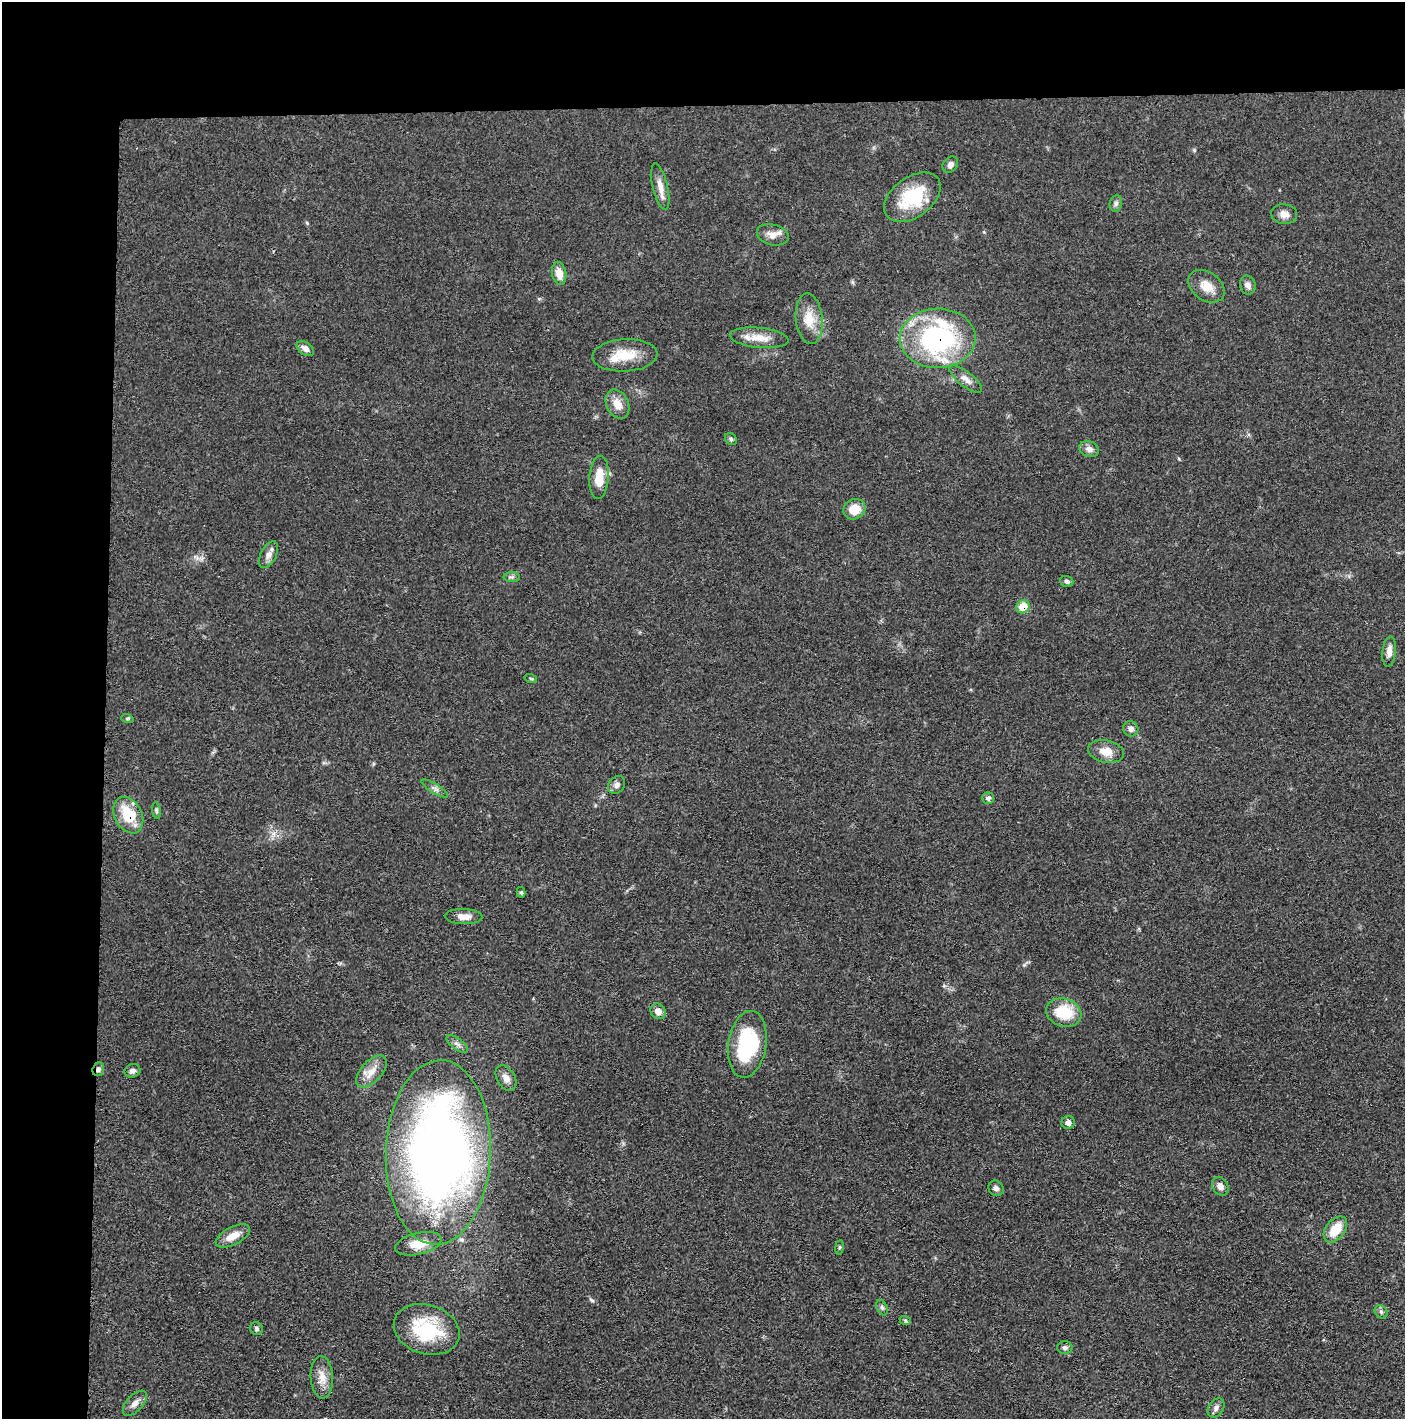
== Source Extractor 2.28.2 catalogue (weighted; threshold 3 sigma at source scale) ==
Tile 1 of 3 x 3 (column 1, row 1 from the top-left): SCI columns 13-1415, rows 2841-4257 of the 4235 x 4264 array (HDU 1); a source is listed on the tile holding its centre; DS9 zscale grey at full resolution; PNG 1407 x 1421 px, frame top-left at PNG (2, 2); each listed source drawn as its Kron ellipse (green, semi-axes under 4 px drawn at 4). Shown black and unused: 14% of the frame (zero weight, under 3 of 4 exposures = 1% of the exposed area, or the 3 px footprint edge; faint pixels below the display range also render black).
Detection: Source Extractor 2.28.2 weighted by HDU 2 'WHT'; one run over the whole footprint, this tile lists its part. Background 0.0475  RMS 0.0051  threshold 0.023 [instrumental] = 3 sigma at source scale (4.5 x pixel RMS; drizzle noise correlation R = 1.50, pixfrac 1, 0.05/0.05 arcsec/px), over >= 5 px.
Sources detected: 63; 2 inside a brighter listed object's ellipse — not listed separately; the other 61 listed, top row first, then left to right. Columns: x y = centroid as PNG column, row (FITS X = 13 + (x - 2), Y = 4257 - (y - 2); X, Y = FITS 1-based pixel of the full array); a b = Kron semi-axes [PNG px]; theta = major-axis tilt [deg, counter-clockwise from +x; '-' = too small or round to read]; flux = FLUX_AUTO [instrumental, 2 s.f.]
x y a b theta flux
950 165 8 7 - 2
660 187 23 7 -77 5.3
912 197 32 20 36 28
1116 203 8 6 75 1.5
1284 214 13 10 -8 3.6
773 235 16 10 -14 4.6
559 273 11 7 -79 5.4
1248 285 9 7 -70 2.5
1206 286 20 14 -37 7.3
809 319 25 13 -84 9.8
759 338 29 10 -6 8.2
938 338 38 29 1 80
305 348 10 6 -36 2.7
625 355 32 16 3 14
965 379 20 7 -39 3.7
617 404 15 11 -64 6.3
731 439 7 5 -47 0.93
1089 449 10 7 -20 2.7
599 477 22 9 86 9.8
854 509 11 10 - 8.8
268 555 14 7 63 3.3
512 577 8 5 0 1.2
1067 581 6 5 - 1.3
1023 607 7 6 - 11
1389 652 15 6 84 3.8
531 679 6 4 -19 0.72
127 718 6 4 -17 0.7
1131 729 8 7 - 2
1106 751 18 11 -10 6.7
617 785 10 7 49 2.2
435 789 15 4 -32 1.9
988 798 6 6 - 1.6
156 811 8 4 -81 0.97
128 815 19 13 -63 17
521 892 5 4 - 0.81
464 916 18 7 -2 5
658 1011 8 7 - 3.8
1064 1013 18 14 -17 18
457 1044 13 5 -37 2
747 1044 34 19 81 43
98 1069 7 5 71 1.5
132 1071 8 6 19 1.9
371 1072 19 10 47 6.2
506 1078 14 9 -59 3.7
1068 1122 7 6 - 2.6
438 1152 92 52 88 450
1220 1186 10 7 -58 3
996 1188 8 7 - 1.8
1335 1229 15 9 52 11
233 1236 19 9 27 6.2
418 1244 24 10 13 8.6
839 1247 7 3 82 0.7
882 1308 8 5 -63 1.2
1381 1312 7 5 -46 1.2
905 1320 6 3 -20 0.71
256 1329 7 6 - 1.2
427 1329 34 24 -17 34
1065 1348 7 6 - 1.3
322 1377 21 11 -87 6.3
135 1403 15 8 47 3.3
1216 1408 10 7 56 2.1
Overlapping masked pixels (flux is a lower limit): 5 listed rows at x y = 938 338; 1023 607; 128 815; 98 1069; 438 1152